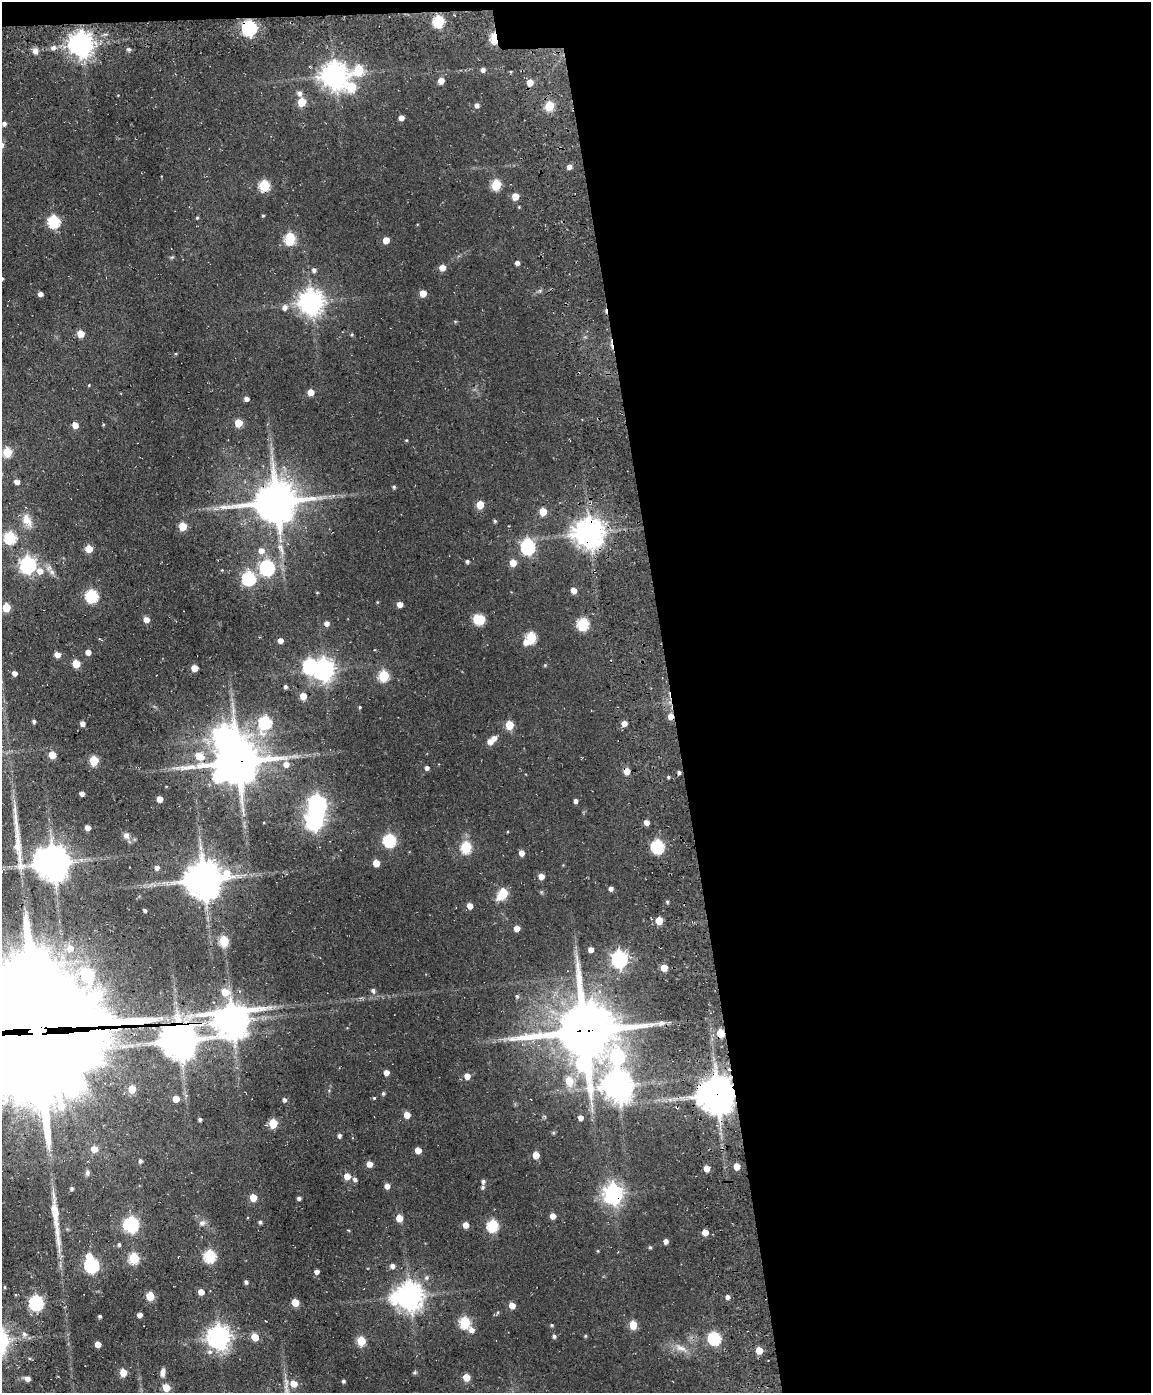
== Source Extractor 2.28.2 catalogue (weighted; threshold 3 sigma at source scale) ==
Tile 4 of 4 x 3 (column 4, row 1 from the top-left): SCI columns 3560-4708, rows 3043-4433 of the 4820 x 4802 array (HDU 1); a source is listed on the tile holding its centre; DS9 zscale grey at full resolution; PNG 1153 x 1395 px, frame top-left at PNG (2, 2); no overlay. Shown black and unused: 43% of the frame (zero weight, under 3 of 4 exposures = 11% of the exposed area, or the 3 px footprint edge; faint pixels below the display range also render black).
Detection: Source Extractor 2.28.2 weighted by HDU 2 'WHT'; one run over the whole footprint, this tile lists its part. Background 0.0634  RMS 0.0094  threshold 0.0423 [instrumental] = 3 sigma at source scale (4.5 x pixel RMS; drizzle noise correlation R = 1.50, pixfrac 1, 0.05/0.05 arcsec/px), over >= 5 px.
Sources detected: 252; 7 inside a brighter object's white glare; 4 cosmic-ray / hot-pixel residue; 2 long thin detections or spike segments (spike, bleed or trail) — not listed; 4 inside a brighter listed object's ellipse — not listed separately; the other 235 listed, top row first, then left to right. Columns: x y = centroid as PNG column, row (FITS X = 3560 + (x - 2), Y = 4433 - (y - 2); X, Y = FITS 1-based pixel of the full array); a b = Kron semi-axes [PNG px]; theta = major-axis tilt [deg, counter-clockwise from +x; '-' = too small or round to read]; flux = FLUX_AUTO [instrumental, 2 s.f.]
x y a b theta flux
439 21 6 6 - 75
249 28 7 6 - 210
494 37 7 4 86 52
82 44 8 8 - 930
53 47 7 6 - 3.7
129 49 5 5 - 2
35 51 8 7 - 4.6
359 70 8 6 34 44
483 70 5 5 - 3
335 75 9 8 - 1100
441 80 5 5 - 8.8
530 82 6 5 - 8.6
352 87 8 6 2 38
300 93 7 6 - 3.3
302 102 5 5 - 24
477 105 5 5 - 3.3
549 106 6 5 - 37
401 118 5 4 - 5.3
4 124 5 5 - 2.8
569 167 5 5 - 4
264 185 6 6 - 61
496 185 6 5 - 51
515 196 5 5 - 13
519 207 4 3 - 0.81
263 215 4 4 - 1.1
197 218 4 4 - 0.99
54 221 6 6 - 90
290 238 6 6 - 70
386 240 5 5 - 12
172 257 6 4 18 1.1
517 263 4 4 - 4.2
442 268 5 5 - 9.5
314 270 5 5 - 2.7
423 293 5 5 - 11
40 294 5 5 - 3.5
311 302 8 8 - 910
284 307 7 6 - 4.5
81 333 5 5 - 15
352 334 5 4 - 1.1
89 385 4 3 - 0.73
311 392 5 5 - 12
246 399 5 5 - 3.8
238 423 5 5 - 22
75 425 6 5 - 7.1
103 425 4 3 - 0.69
406 440 4 3 - 0.75
7 452 5 5 - 38
17 482 5 5 - 4.4
394 487 4 4 - 1.5
276 502 13 12 - 3400
480 505 5 5 - 19
543 511 5 5 - 17
27 520 18 10 -62 11
495 521 4 4 - 1.4
183 526 5 5 - 24
590 533 9 9 - 1500
10 538 6 6 - 85
528 547 7 6 - 160
281 548 14 6 -62 4.8
89 549 5 5 - 20
261 551 7 7 - 6.7
467 561 4 4 - 2
513 563 5 5 - 14
28 565 7 7 - 260
267 567 7 6 - 190
49 568 9 6 49 3.4
222 570 4 4 - 0.72
40 571 8 7 - 7.5
248 578 7 6 - 130
573 590 5 4 - 7.8
317 592 4 3 - 0.7
92 596 6 6 - 100
400 604 5 4 - 7.2
6 607 5 5 - 27
477 619 6 5 - 32
146 620 5 5 - 7.9
327 623 5 5 - 3.7
583 624 6 6 - 82
531 638 8 6 49 66
280 640 4 4 - 5.6
88 652 5 5 - 5.1
57 654 5 5 - 7
76 664 5 5 - 21
545 665 4 4 - 1
310 666 7 6 - 130
194 668 5 5 - 13
324 669 8 7 - 620
14 673 4 4 - 4.4
384 676 6 5 - 59
285 687 4 4 - 1.9
303 696 5 5 - 11
360 707 3 3 - 0.97
34 721 4 4 - 2
265 722 7 6 - 110
82 723 5 4 - 3.9
624 723 5 4 - 6.5
509 725 5 5 - 32
490 741 6 5 - 6.6
52 755 5 5 - 17
199 756 14 10 -30 11
94 760 5 5 - 41
238 762 13 12 - 3500
286 764 6 6 - 6.4
191 767 24 8 9 13
427 768 5 4 - 2.7
627 771 5 5 - 10
679 772 4 3 - 2
668 777 4 3 - 1.3
82 794 4 4 - 4.1
160 799 5 4 - 10
575 801 4 4 - 3
317 804 8 7 - 380
314 821 8 7 - 340
646 822 5 4 - 5.3
88 828 4 4 - 7
126 835 9 8 - 3.9
389 840 6 6 - 110
17 846 43 11 -83 21
657 846 6 6 - 120
466 847 6 5 - 63
521 853 5 4 - 6.8
53 863 10 9 - 2000
376 863 5 5 - 14
157 868 5 5 - 3.5
541 876 5 4 - 8.7
204 879 12 11 - 2600
611 888 4 4 - 3.6
503 893 8 5 54 37
667 902 4 4 - 1.3
470 906 5 4 - 7.5
145 910 3 3 - 2.2
659 920 5 5 - 18
517 928 5 4 - 8.4
224 941 6 5 - 51
70 948 8 7 - 10
591 950 5 5 - 4.9
619 959 7 6 - 270
664 967 5 5 - 13
373 991 6 5 - 2.5
225 992 7 6 - 15
517 996 5 4 - 1.5
177 1017 22 12 -82 18
232 1021 12 11 - 1900
37 1031 53 49 -83 33000
584 1031 20 17 7 5800
720 1033 5 5 - 28
179 1040 11 10 - 2300
617 1056 10 9 - 120
386 1072 5 4 - 5.8
467 1076 6 5 - 6.7
569 1081 6 6 - 22
618 1085 11 10 - 1500
132 1089 5 5 - 17
383 1093 5 4 - 1.4
717 1094 11 10 - 2500
374 1098 4 4 - 1
176 1099 5 5 - 12
284 1100 5 5 - 2.2
407 1115 5 4 - 12
580 1117 4 4 - 4.7
200 1119 3 3 - 1.9
273 1123 5 5 - 34
553 1133 5 4 - 1.2
339 1136 5 4 - 2.4
94 1149 5 5 - 9.5
418 1150 5 5 - 9.9
536 1155 5 5 - 14
140 1161 5 4 - 1.8
369 1164 5 5 - 7.7
737 1166 5 4 - 12
706 1168 5 4 - 10
87 1173 8 6 80 2.1
347 1176 5 5 - 11
355 1179 6 5 - 2.5
483 1181 5 5 - 2.2
387 1186 5 4 - 5.6
483 1187 5 5 - 1.7
72 1188 5 4 - 1.6
614 1194 8 7 - 480
253 1197 5 5 - 17
299 1198 4 4 - 2.3
55 1213 19 7 -87 14
553 1216 5 4 - 7.6
399 1218 5 5 - 16
260 1222 4 4 - 1.8
202 1223 8 7 - 3.9
131 1224 7 7 - 190
466 1225 5 5 - 7.7
493 1225 6 6 - 80
705 1232 5 5 - 9.6
666 1241 5 4 - 3.9
119 1244 4 4 - 2
650 1247 5 4 - 1.2
598 1251 5 3 - 0.74
89 1256 6 6 - 9.8
210 1256 6 6 - 87
134 1258 6 5 - 58
92 1265 6 6 - 170
392 1266 5 5 - 3.7
317 1272 5 5 - 2.9
427 1277 6 6 - 2.2
246 1282 4 4 - 2.2
5 1287 4 3 - 0.87
201 1292 5 5 - 7.3
150 1296 5 5 - 29
410 1296 9 8 - 1100
728 1297 5 4 - 3.4
295 1302 5 5 - 22
36 1303 7 6 - 180
512 1305 5 5 - 10
140 1315 4 4 - 3.7
100 1316 3 3 - 1.7
465 1322 6 5 - 72
552 1325 4 4 - 1
633 1325 5 5 - 26
472 1330 6 5 - 5.6
24 1334 7 6 - 3
554 1336 4 4 - 1.9
585 1336 4 4 - 0.98
219 1337 8 8 - 760
255 1337 5 5 - 15
714 1338 6 6 - 110
361 1341 5 5 - 36
98 1344 5 4 - 7.4
681 1348 20 7 -25 8.5
759 1350 5 5 - 15
210 1352 8 6 -13 2.9
123 1372 5 5 - 18
163 1372 11 5 88 3.8
415 1372 6 4 18 1.3
466 1377 5 5 - 17
27 1379 4 4 - 4.4
343 1381 3 3 - 1.6
294 1384 7 6 - 10
166 1388 5 5 - 18
Overlapping masked pixels (flux is a lower limit): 16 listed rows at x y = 249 28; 494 37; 264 185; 276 502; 590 533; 238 762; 627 771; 204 879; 177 1017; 232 1021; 37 1031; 584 1031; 720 1033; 179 1040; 717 1094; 614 1194
Isophote crosses this tile's border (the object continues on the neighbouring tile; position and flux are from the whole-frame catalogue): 1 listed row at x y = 37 1031